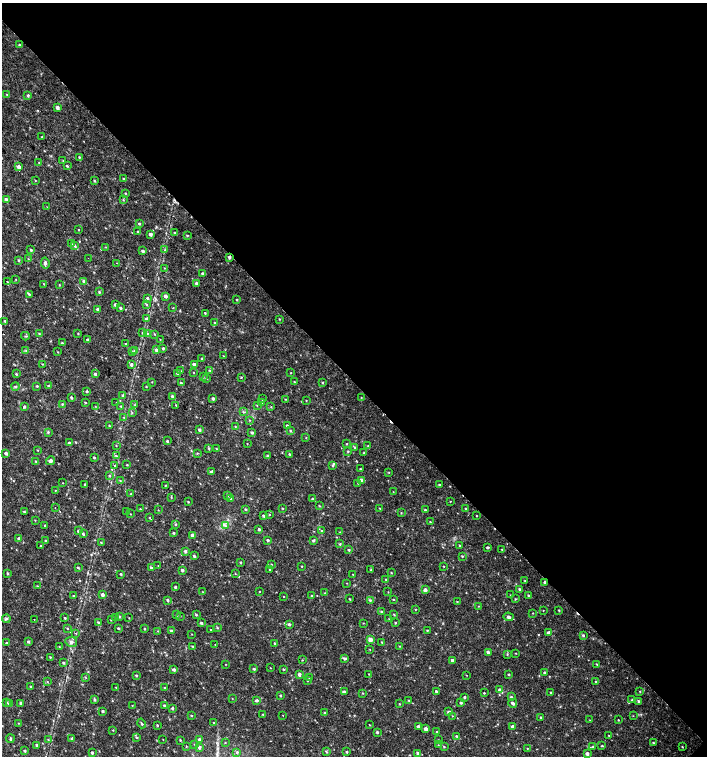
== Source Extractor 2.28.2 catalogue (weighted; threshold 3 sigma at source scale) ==
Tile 8 of 4 x 4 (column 4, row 2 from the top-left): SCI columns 4455-5863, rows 3013-4519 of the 6025 x 6032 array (HDU 1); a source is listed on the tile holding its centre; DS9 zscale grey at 2 x 2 block average (1 PNG px = mean of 2 x 2 image px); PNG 709 x 758 px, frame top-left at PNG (2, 3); each listed source drawn as its Kron ellipse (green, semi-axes under 4 px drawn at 4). Shown black and unused: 50% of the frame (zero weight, under 2 of 3 exposures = <1% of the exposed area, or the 3 px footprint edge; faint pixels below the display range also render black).
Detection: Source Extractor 2.28.2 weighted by HDU 2 'WHT'; one run over the whole footprint, this tile lists its part. Background 0.0175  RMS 0.003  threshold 0.0137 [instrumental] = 3 sigma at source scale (4.5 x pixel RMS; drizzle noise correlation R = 1.50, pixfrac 1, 0.0396/0.0396 arcsec/px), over >= 5 px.
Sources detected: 411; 4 cosmic-ray / hot-pixel residue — neither listed nor drawn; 2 coinciding with a brighter row at this scale — not listed separately; the other 405 listed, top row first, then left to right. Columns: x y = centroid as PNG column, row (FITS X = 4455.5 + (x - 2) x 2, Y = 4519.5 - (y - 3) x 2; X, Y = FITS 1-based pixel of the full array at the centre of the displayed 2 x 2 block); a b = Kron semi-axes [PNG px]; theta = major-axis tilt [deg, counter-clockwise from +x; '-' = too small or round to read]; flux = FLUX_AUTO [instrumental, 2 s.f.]
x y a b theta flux
19 45 3 2 - 0.67
7 95 2 2 - 0.33
28 95 3 3 - 1.1
57 107 3 3 - 2.4
42 137 2 2 - 0.72
79 157 3 2 - 0.58
63 161 3 2 - 0.33
39 163 3 2 - 0.29
67 166 3 2 - 0.77
19 167 3 3 - 2.9
123 178 2 2 - 0.52
35 180 3 2 - 0.36
94 181 3 2 - 0.61
125 193 3 2 - 0.44
6 199 4 3 - 1.2
123 200 3 2 - 0.54
47 207 3 2 - 0.34
139 224 2 2 - 1.1
79 230 2 2 - 0.33
138 232 3 2 - 0.74
175 233 2 2 - 0.7
150 234 3 3 - 2.3
187 235 2 2 - 0.58
71 244 3 2 - 0.46
75 246 3 3 - 1.1
106 247 3 2 - 0.3
31 250 4 3 - 0.86
165 250 3 2 - 0.5
143 251 2 2 - 1.4
229 257 3 2 - 1.6
88 258 2 2 - 0.7
28 259 3 2 - 0.35
19 260 3 2 - 0.73
45 263 5 3 - 1.6
117 263 2 2 - 0.22
165 268 3 2 - 0.31
203 274 3 2 - 1.7
16 280 3 2 - 0.27
84 281 3 2 - 1.3
7 282 2 2 - 1.2
196 283 3 3 - 1.2
44 284 3 2 - 0.43
59 285 3 2 - 0.31
99 292 3 2 - 0.82
29 294 3 2 - 0.74
166 296 3 3 - 2.5
147 298 4 3 - 1.2
237 300 2 2 - 0.7
115 304 3 2 - 1.6
146 304 3 2 - 0.61
120 308 3 3 - 0.97
173 308 2 2 - 0.35
98 309 3 3 - 1.6
205 313 3 2 - 0.59
147 319 3 3 - 1.7
279 319 3 2 - 0.4
5 321 3 3 - 0.77
215 323 4 2 - 0.76
142 333 3 3 - 0.71
147 333 4 3 - 1.1
39 334 3 3 - 0.65
78 334 3 2 - 0.41
155 334 3 2 - 0.43
25 336 4 2 - 0.69
160 339 2 2 - 0.31
88 340 3 2 - 1.3
62 343 3 2 - 0.68
125 344 3 2 - 0.42
163 348 3 2 - 0.87
134 350 3 3 - 0.69
156 350 3 3 - 1.9
26 351 3 2 - 0.62
58 352 2 2 - 0.33
132 352 3 2 - 0.57
223 356 2 2 - 0.3
202 359 3 2 - 0.61
42 364 3 2 - 0.43
131 364 4 3 - 1.2
194 364 3 2 - 1.9
180 371 3 3 - 0.61
210 371 3 3 - 0.68
193 372 2 2 - 0.35
177 373 3 3 - 0.65
291 373 2 2 - 0.33
16 374 3 3 - 0.78
95 374 3 3 - 1.2
203 377 3 3 - 0.55
241 377 3 2 - 0.46
207 378 3 2 - 0.43
152 382 2 2 - 0.31
294 382 2 2 - 0.49
323 382 3 2 - 0.8
181 383 3 3 - 1.2
16 386 4 3 - 1.1
37 386 3 2 - 0.66
49 386 3 2 - 1.1
146 386 2 2 - 0.43
87 391 3 3 - 0.81
123 395 4 3 - 0.75
172 396 3 2 - 1.6
71 397 2 2 - 1.1
361 397 2 2 - 0.27
213 399 4 3 - 1.6
262 399 3 3 - 0.73
285 399 2 2 - 0.38
306 400 3 2 - 0.33
85 402 2 2 - 0.58
116 403 2 2 - 0.27
262 403 3 2 - 0.43
62 404 3 3 - 0.58
135 405 3 2 - 0.33
176 405 3 2 - 0.41
257 405 2 2 - 0.49
95 406 2 2 - 0.28
121 406 3 2 - 0.4
24 407 3 2 - 1.2
271 407 2 2 - 0.47
243 412 3 3 - 0.61
132 413 3 2 - 0.45
124 418 3 2 - 0.48
249 420 3 2 - 0.46
109 425 3 2 - 0.41
235 426 3 2 - 0.54
287 426 3 2 - 1
200 430 3 3 - 1.7
290 431 3 3 - 0.67
48 432 4 3 - 0.7
252 432 3 3 - 1.3
306 438 2 2 - 0.41
167 441 2 2 - 0.95
69 443 3 2 - 0.91
247 443 2 2 - 0.31
347 444 2 2 - 0.46
116 446 3 2 - 0.33
368 446 3 3 - 0.57
355 447 3 2 - 0.67
209 448 3 3 - 0.7
216 449 2 2 - 0.37
38 450 3 2 - 0.35
348 451 3 2 - 0.56
6 453 3 2 - 1.8
197 453 3 2 - 0.49
364 453 2 2 - 0.44
290 454 3 2 - 0.99
116 455 4 2 - 0.78
268 456 3 2 - 1.3
94 457 2 2 - 0.9
36 461 3 2 - 0.55
50 461 4 3 - 2
127 465 3 2 - 0.48
114 466 2 2 - 1.8
333 466 4 3 - 0.86
360 469 3 2 - 0.67
212 472 3 3 - 2.2
389 472 3 2 - 0.35
110 476 3 3 - 0.62
361 480 3 3 - 2.3
120 481 3 2 - 0.55
63 483 2 2 - 0.26
358 483 2 2 - 0.3
85 484 3 2 - 0.6
165 485 2 2 - 0.4
439 485 3 2 - 0.83
55 490 2 2 - 0.28
393 492 2 2 - 0.23
131 494 2 2 - 0.54
227 496 3 3 - 0.61
171 497 3 2 - 0.33
231 498 3 2 - 1.5
312 499 3 2 - 0.83
450 501 2 2 - 0.37
188 502 2 2 - 0.57
319 506 3 2 - 0.45
55 508 2 2 - 0.39
283 508 3 2 - 0.46
380 508 2 2 - 0.45
465 508 2 2 - 0.46
140 509 3 3 - 0.67
245 509 3 2 - 0.75
158 510 2 2 - 0.34
425 510 2 2 - 0.72
24 512 3 2 - 0.86
127 512 2 2 - 0.34
401 513 3 2 - 0.43
130 514 2 2 - 0.35
269 514 2 2 - 0.44
263 516 3 3 - 1.3
476 516 2 2 - 0.33
150 518 3 2 - 0.34
35 520 3 2 - 0.34
430 522 3 2 - 0.52
176 524 3 3 - 0.87
45 525 2 2 - 0.42
225 526 4 3 - 1
259 529 3 3 - 1.1
78 531 3 3 - 1.2
321 531 2 2 - 0.38
340 532 2 2 - 0.26
173 533 3 3 - 0.77
83 534 3 2 - 0.91
193 535 3 3 - 2.9
19 538 3 2 - 1.5
45 540 3 2 - 0.56
268 540 2 2 - 1.2
313 540 2 2 - 1.3
101 542 3 2 - 0.58
340 544 3 3 - 0.8
459 545 2 2 - 0.49
41 546 2 2 - 0.72
488 547 2 2 - 1.2
502 549 2 2 - 0.48
349 550 2 2 - 0.82
185 551 3 2 - 1.6
194 556 3 3 - 1.2
462 556 3 2 - 0.63
241 562 3 2 - 0.65
271 564 3 3 - 0.45
158 566 2 2 - 0.43
302 566 2 2 - 0.47
444 566 3 2 - 0.41
78 567 3 2 - 0.69
151 568 3 2 - 1.3
182 570 3 3 - 1.6
270 570 3 2 - 0.43
371 570 3 3 - 0.54
391 573 2 2 - 0.42
8 574 3 2 - 0.7
121 574 2 2 - 0.73
235 574 3 2 - 0.36
353 575 2 2 - 0.29
386 579 2 2 - 0.43
525 581 2 2 - 0.4
545 582 3 2 - 1.6
347 583 2 2 - 0.32
37 586 3 2 - 0.48
175 587 2 2 - 0.99
519 589 3 3 - 1
425 590 3 3 - 2.7
259 591 2 2 - 0.33
203 592 2 2 - 0.27
388 592 2 2 - 0.29
325 593 2 2 - 0.34
102 595 3 3 - 2.8
511 595 2 2 - 0.4
529 595 2 2 - 0.7
73 596 3 2 - 0.76
283 596 2 2 - 0.37
312 596 3 2 - 0.88
350 599 2 2 - 0.57
515 599 3 3 - 0.58
168 600 3 2 - 1.3
370 600 3 3 - 0.91
393 600 2 2 - 0.41
457 602 2 2 - 0.5
478 606 2 2 - 0.32
415 610 3 2 - 0.39
543 610 2 2 - 0.32
559 610 3 2 - 0.61
382 612 3 2 - 0.8
533 613 2 2 - 0.37
176 615 3 2 - 0.62
196 615 3 3 - 0.7
394 615 3 2 - 0.58
180 616 2 2 - 0.34
119 617 3 3 - 0.89
508 617 5 3 - 2
65 618 2 2 - 0.61
116 618 3 3 - 0.98
129 618 2 2 - 0.29
6 619 4 3 - 1.2
34 619 2 2 - 1.4
389 619 3 2 - 0.31
111 620 2 2 - 0.52
98 622 3 3 - 1.1
201 623 4 3 - 0.97
363 623 3 2 - 0.29
395 623 2 2 - 0.68
289 624 3 2 - 1.5
118 628 2 2 - 0.87
217 628 3 2 - 0.67
68 629 3 3 - 0.69
145 629 2 2 - 0.6
211 630 2 2 - 3.4
427 630 3 2 - 0.52
158 631 2 2 - 0.33
171 631 3 3 - 0.85
76 633 2 2 - 0.44
548 633 3 3 - 2.3
192 634 3 2 - 0.27
583 635 3 3 - 1.1
370 640 3 3 - 5.4
28 641 3 3 - 1.1
71 642 6 5 - 2.1
382 642 2 2 - 0.56
7 643 3 3 - 1
275 643 3 2 - 0.79
215 644 2 2 - 0.32
59 646 3 2 - 0.39
192 646 3 2 - 0.43
400 646 3 2 - 0.41
370 650 3 2 - 0.31
488 652 3 3 - 1.5
516 653 2 2 - 0.34
507 654 3 2 - 0.56
50 657 2 2 - 0.49
345 659 3 3 - 1.3
302 660 2 2 - 0.43
452 660 3 2 - 2.4
64 663 3 2 - 0.92
226 664 2 2 - 0.26
597 664 3 2 - 0.5
270 668 3 2 - 0.28
254 669 3 2 - 1.2
284 669 3 2 - 0.65
174 670 3 3 - 1.5
544 673 3 3 - 0.83
299 674 3 3 - 2.2
369 674 2 2 - 0.33
509 674 2 2 - 0.63
136 675 3 2 - 0.77
466 675 3 2 - 0.27
85 677 3 2 - 0.41
309 678 3 2 - 0.52
307 681 2 2 - 0.28
47 682 3 2 - 0.47
596 682 2 2 - 0.43
31 687 3 2 - 0.77
116 687 3 2 - 0.52
164 688 3 2 - 0.57
500 690 3 3 - 2.9
436 691 2 2 - 0.99
344 692 3 3 - 1.7
640 692 2 2 - 0.47
363 693 3 2 - 0.43
484 693 2 2 - 0.57
551 693 2 2 - 0.91
281 696 2 2 - 0.77
464 697 3 2 - 0.96
511 697 3 2 - 0.98
232 698 3 2 - 0.32
632 699 4 2 - 0.51
95 700 3 3 - 0.91
257 700 3 3 - 1.2
409 700 3 2 - 0.46
638 701 3 3 - 0.86
6 702 3 3 - 0.8
21 703 3 2 - 1.6
461 703 3 3 - 1.1
513 703 4 3 - 1.9
9 704 3 3 - 1.5
400 704 3 2 - 0.32
132 705 2 2 - 0.34
164 705 3 2 - 1.1
172 708 3 2 - 1
103 711 3 2 - 0.88
325 712 2 2 - 0.4
449 712 3 3 - 1.5
263 714 3 2 - 0.45
283 715 2 2 - 0.23
191 716 3 2 - 0.49
452 716 2 2 - 0.29
633 716 3 2 - 0.29
541 717 3 2 - 0.63
590 720 3 2 - 0.29
618 720 2 2 - 0.37
19 723 3 2 - 0.43
142 723 5 2 - 1.1
214 723 2 2 - 0.48
157 725 3 2 - 0.8
369 725 3 2 - 0.29
418 726 2 2 - 1.8
513 727 3 2 - 3.2
426 729 3 3 - 3.7
113 730 3 2 - 0.43
437 731 2 2 - 0.41
377 732 3 2 - 1.2
609 735 2 2 - 0.41
457 736 3 2 - 0.74
137 737 3 3 - 0.77
72 738 4 2 - 0.87
10 739 4 3 - 0.9
163 739 2 2 - 0.25
199 739 3 2 - 1.4
48 740 3 2 - 0.48
180 740 3 2 - 0.59
438 740 2 2 - 0.32
225 743 3 2 - 0.31
653 743 2 2 - 0.73
194 744 3 2 - 0.31
37 745 2 2 - 1.1
438 745 3 2 - 0.3
186 746 2 2 - 0.36
602 746 3 2 - 0.51
199 747 3 2 - 2
444 747 3 3 - 0.56
593 747 4 3 - 1.1
682 747 2 2 - 0.45
527 748 2 2 - 0.43
25 751 3 3 - 0.94
326 751 4 2 - 0.76
92 752 3 2 - 1.1
237 752 4 3 - 0.97
347 752 3 2 - 0.77
418 753 3 3 - 1.3
587 754 3 2 - 2.5
Overlapping masked pixels (flux is a lower limit): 2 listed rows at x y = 229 257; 545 582
Diffuse or blended objects may show on this block-average render without a row.